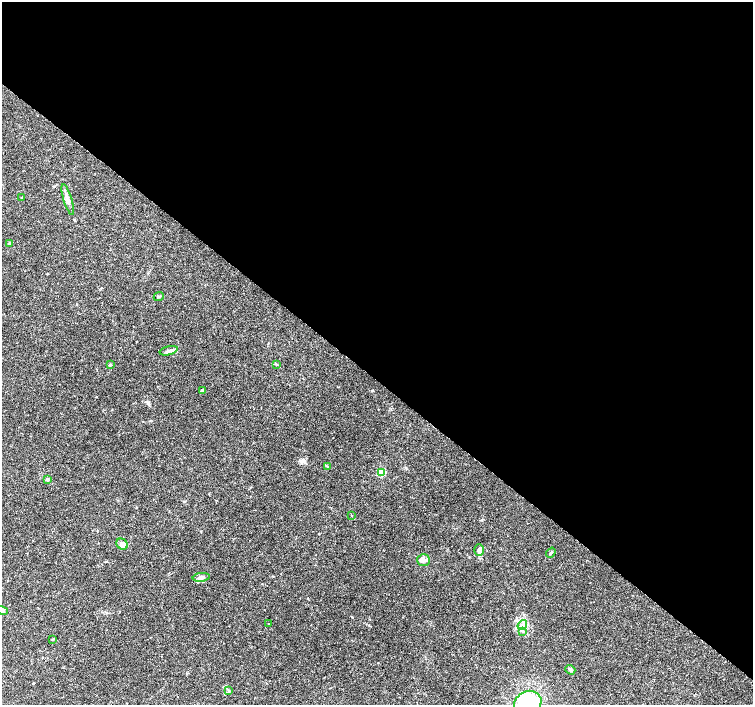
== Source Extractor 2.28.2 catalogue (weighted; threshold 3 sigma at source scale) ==
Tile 3 of 4 x 4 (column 3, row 1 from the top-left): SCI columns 3003-4503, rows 4389-5793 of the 6013 x 6029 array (HDU 1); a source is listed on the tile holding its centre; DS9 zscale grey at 2 x 2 block average (1 PNG px = mean of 2 x 2 image px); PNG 755 x 707 px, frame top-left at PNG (2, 2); each listed source drawn as its Kron ellipse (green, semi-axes under 4 px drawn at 4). Shown black and unused: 54% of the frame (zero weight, under 2 of 3 exposures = <1% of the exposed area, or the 3 px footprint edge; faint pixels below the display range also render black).
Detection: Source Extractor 2.28.2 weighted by HDU 2 'WHT'; one run over the whole footprint, this tile lists its part. Background 0.0933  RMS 0.0059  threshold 0.0265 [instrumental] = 3 sigma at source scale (4.5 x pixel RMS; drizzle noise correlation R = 1.50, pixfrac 1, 0.0396/0.0396 arcsec/px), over >= 5 px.
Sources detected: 25; all 25 listed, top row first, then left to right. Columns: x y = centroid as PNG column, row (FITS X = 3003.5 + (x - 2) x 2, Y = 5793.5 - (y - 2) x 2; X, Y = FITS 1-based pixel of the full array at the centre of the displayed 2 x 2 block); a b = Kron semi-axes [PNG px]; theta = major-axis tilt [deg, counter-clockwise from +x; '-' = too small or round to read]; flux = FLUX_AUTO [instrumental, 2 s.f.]
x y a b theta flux
22 197 3 3 - 1.1
68 200 16 4 -73 7.3
9 244 4 3 - 2.8
159 297 5 3 - 1.5
169 351 9 4 14 4.4
276 364 3 2 - 1
110 365 3 2 - 1
203 390 4 2 - 0.95
327 467 4 3 - 1.4
382 473 3 3 - 44
47 480 3 3 - 1.9
351 515 2 2 - 1.2
122 544 6 5 - 4.8
479 550 6 5 - 4.4
551 553 5 2 - 1.7
424 560 6 6 - 5.1
201 577 8 4 8 4
2 611 6 4 -11 4.6
269 623 2 2 - 0.51
522 625 5 4 - 3.2
523 631 3 3 - 1.4
53 639 3 2 - 1.6
570 670 5 4 - 2.7
229 691 3 2 - 0.94
528 703 14 12 31 90
Isophote crosses this tile's border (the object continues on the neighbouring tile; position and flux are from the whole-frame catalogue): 2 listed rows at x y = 2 611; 528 703
Diffuse or blended objects may show on this block-average render without a row.